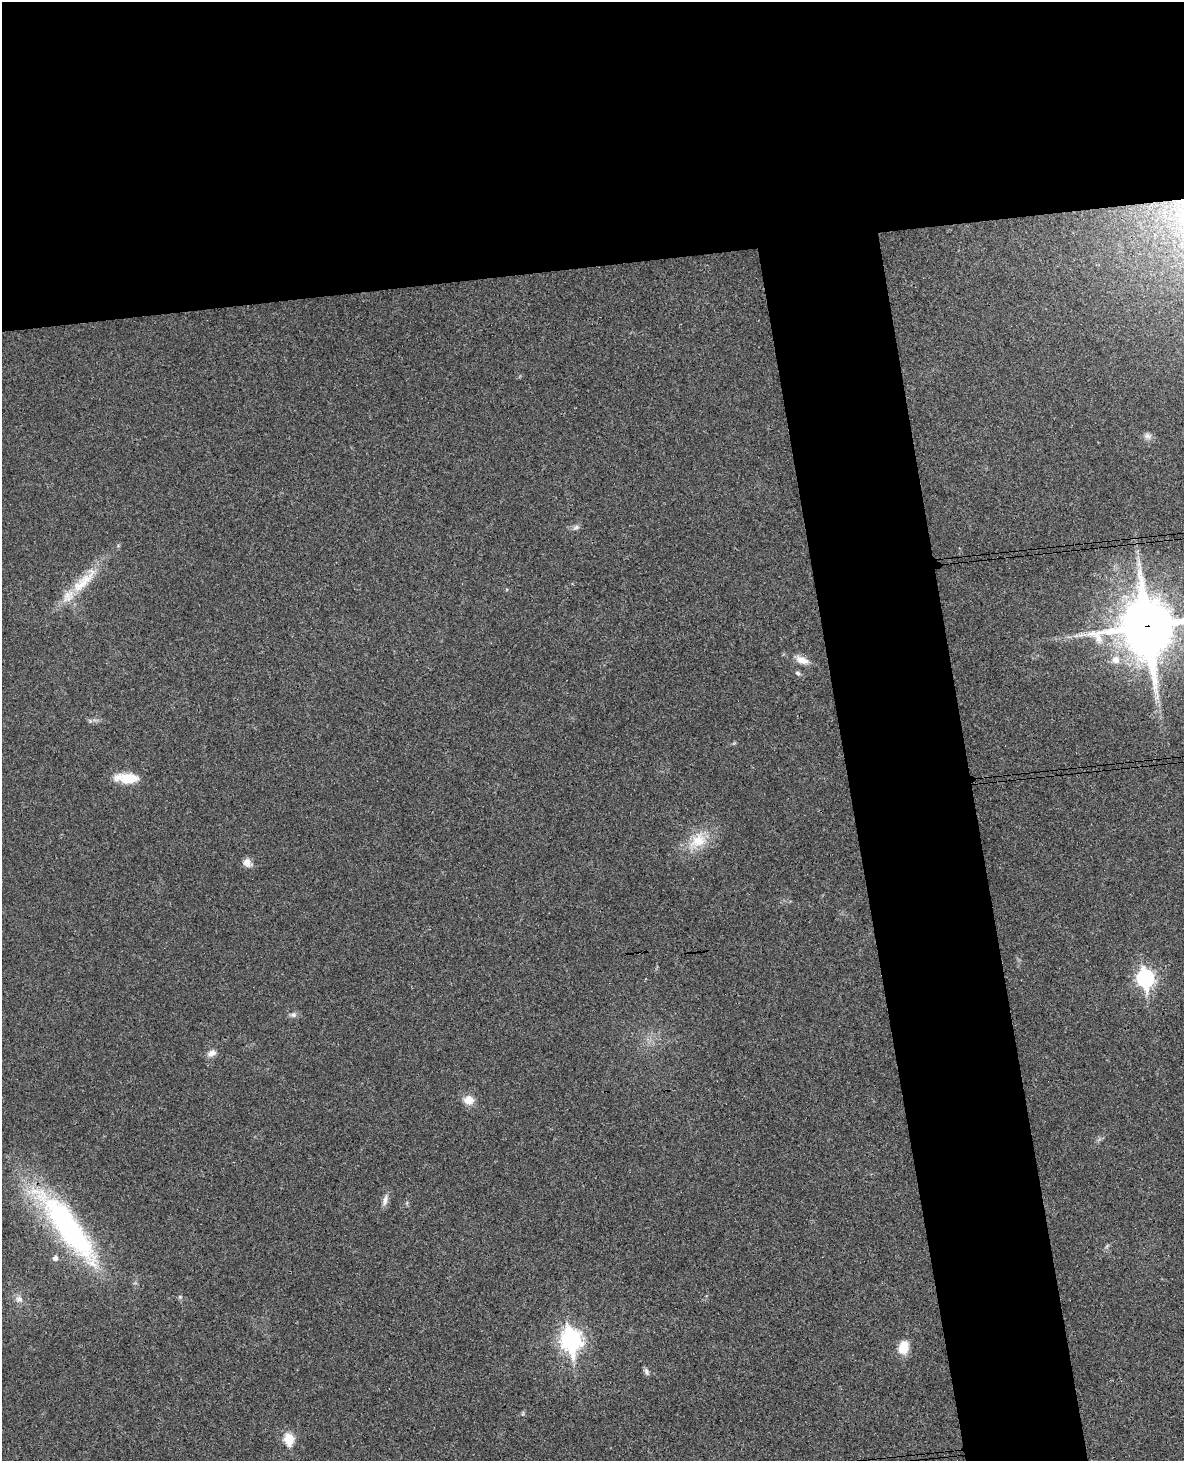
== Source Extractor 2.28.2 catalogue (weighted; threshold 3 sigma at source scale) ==
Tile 2 of 4 x 3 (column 2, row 1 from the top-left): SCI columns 1243-2424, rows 3172-4630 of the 4844 x 4777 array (HDU 1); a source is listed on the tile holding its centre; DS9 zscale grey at full resolution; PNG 1186 x 1463 px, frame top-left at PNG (2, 2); no overlay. Shown black and unused: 27% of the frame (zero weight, under 3 of 4 exposures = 6% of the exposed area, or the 3 px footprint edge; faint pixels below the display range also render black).
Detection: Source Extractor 2.28.2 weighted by HDU 2 'WHT'; one run over the whole footprint, this tile lists its part. Background 0.035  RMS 0.0042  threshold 0.0187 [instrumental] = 3 sigma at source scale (4.5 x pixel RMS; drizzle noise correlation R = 1.50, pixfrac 1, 0.05/0.05 arcsec/px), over >= 5 px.
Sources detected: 23; all 23 listed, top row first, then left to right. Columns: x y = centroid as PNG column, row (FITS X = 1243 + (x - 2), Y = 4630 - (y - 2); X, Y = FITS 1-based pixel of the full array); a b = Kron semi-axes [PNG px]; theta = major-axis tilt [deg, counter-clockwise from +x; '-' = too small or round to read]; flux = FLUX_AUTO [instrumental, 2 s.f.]
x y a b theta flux
1147 436 9 8 - 1.7
576 527 9 6 17 1.3
84 581 52 14 45 15
1148 626 21 19 -84 2200
802 660 19 9 -21 3.8
1116 660 10 9 - 3.4
798 673 7 5 -35 0.9
1157 697 10 5 68 1.5
127 778 27 10 -4 10
698 841 25 17 31 11
247 863 11 9 -54 2.7
1145 978 9 7 -81 120
293 1015 7 7 - 1.3
212 1053 12 8 25 2.3
468 1100 13 11 -3 4.3
385 1200 16 6 79 2.2
68 1227 105 26 -53 91
55 1258 6 6 - 1.7
19 1299 9 9 - 2.2
571 1340 10 8 -81 210
903 1347 12 9 74 8.6
647 1371 10 6 -67 1.2
289 1439 6 6 - 21
Overlapping masked pixels (flux is a lower limit): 2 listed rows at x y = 1148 626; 68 1227
Isophote crosses this tile's border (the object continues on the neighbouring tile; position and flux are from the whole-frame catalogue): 2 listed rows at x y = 1148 626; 68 1227